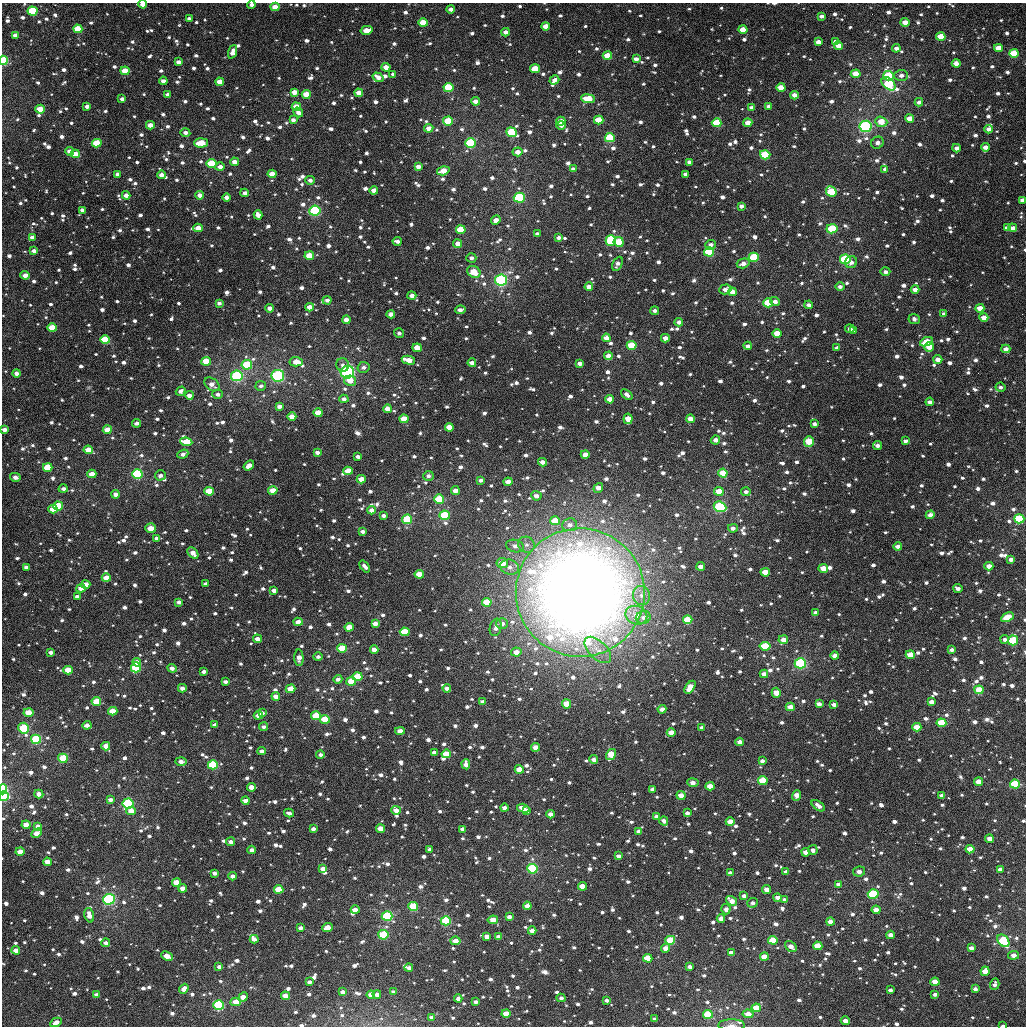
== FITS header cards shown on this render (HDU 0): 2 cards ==
NAXIS1  =                 1024
NAXIS2  =                 1024

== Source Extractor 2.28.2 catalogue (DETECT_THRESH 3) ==
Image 1024 x 1024 px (HDU 0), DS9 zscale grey, 1 PNG px = 1 image px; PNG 1028 x 1028 px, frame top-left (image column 1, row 1024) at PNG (2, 3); each listed source drawn as its Kron ellipse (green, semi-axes under 4 px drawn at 4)
Background 3320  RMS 73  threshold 218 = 3 sigma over >= 5 px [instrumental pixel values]
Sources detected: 1661; of the 1661, the 500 brightest by FLUX_AUTO listed and drawn (1161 fainter detections omitted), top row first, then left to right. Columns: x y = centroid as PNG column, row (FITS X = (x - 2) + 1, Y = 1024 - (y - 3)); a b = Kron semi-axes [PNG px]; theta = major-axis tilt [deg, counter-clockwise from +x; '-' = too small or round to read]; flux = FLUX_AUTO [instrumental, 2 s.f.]
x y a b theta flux
143 4 4 3 - 3.5e+04
251 4 4 4 - 2.1e+04
275 7 4 4 - 6.1e+04
451 9 4 3 - 2.8e+04
33 11 5 4 - 3.5e+05
821 16 4 3 - 2.1e+04
189 19 4 3 - 2.5e+04
905 22 4 4 - 5.4e+04
423 23 4 4 - 1.1e+05
545 26 4 4 - 5.3e+04
78 29 4 4 - 1.6e+05
743 29 4 4 - 7.0e+04
367 30 6 4 12 6.6e+04
506 32 4 4 - 2.6e+04
15 35 4 3 - 2.8e+04
941 37 5 4 - 1.4e+05
818 42 4 3 - 3.5e+04
835 42 4 3 - 2.4e+04
838 46 4 4 - 5.1e+04
896 48 4 4 - 2.2e+04
998 48 4 4 - 6.8e+04
233 52 7 4 71 4.0e+04
1014 53 5 4 - 1.5e+05
607 56 5 4 - 1.0e+05
636 59 4 4 - 2.6e+04
3 60 4 4 - 2.4e+05
178 62 4 3 - 2.4e+04
956 63 4 4 - 3.6e+04
386 67 4 4 - 4.6e+04
535 69 5 4 - 9.8e+04
125 71 4 4 - 7.3e+04
393 74 4 3 - 1.9e+04
856 74 5 4 - 8.7e+04
901 75 7 5 2 2.3e+04
888 76 5 4 - 2.8e+05
378 77 6 4 -33 3.6e+04
554 80 5 4 - 2.7e+04
163 81 4 4 - 2.9e+04
220 82 4 4 - 6.2e+04
888 84 8 5 -42 4.4e+05
448 87 5 4 - 2.7e+05
781 87 4 4 - 8.2e+04
294 92 4 4 - 4.0e+04
359 93 4 4 - 4.4e+04
168 94 4 3 - 2.0e+04
306 94 4 4 - 9.4e+04
794 95 4 4 - 3.5e+04
122 99 4 3 - 2.0e+04
588 99 7 4 -7 1.1e+05
475 101 4 4 - 3.2e+04
919 102 4 4 - 1.9e+04
87 106 4 3 - 2.5e+04
769 106 4 4 - 3.4e+04
296 107 4 4 - 6.7e+04
752 108 4 3 - 2.7e+04
40 109 5 4 - 1.1e+05
298 112 5 4 - 2.6e+04
910 118 4 4 - 5.9e+04
293 120 4 4 - 2.2e+04
599 120 5 4 - 1.3e+05
448 121 5 4 - 1.8e+05
561 121 4 4 - 5.3e+04
881 122 6 5 - 9.3e+04
717 123 5 4 - 2.2e+05
748 123 4 4 - 5.0e+04
150 125 4 4 - 4.2e+04
561 125 4 3 - 2.5e+04
865 126 6 5 - 5.8e+05
429 128 4 4 - 4.3e+04
988 129 4 3 - 2.5e+04
512 132 5 4 - 2.9e+05
185 133 5 4 - 2.5e+04
610 138 5 4 - 3.0e+05
97 143 5 4 - 1.5e+05
201 143 7 4 4 1.2e+05
470 143 5 5 - 3.9e+05
877 143 6 5 - 2.0e+04
985 147 4 4 - 3.3e+04
956 148 4 4 - 2.6e+04
70 151 4 4 - 3.1e+04
518 152 5 4 - 3.9e+04
75 154 4 4 - 6.3e+04
765 155 5 4 - 2.3e+05
234 162 4 4 - 3.8e+04
689 162 4 4 - 2.7e+04
211 163 5 4 - 2.1e+05
220 167 5 4 - 3.3e+04
418 167 4 4 - 3.6e+04
573 169 4 3 - 2.3e+04
885 169 4 3 - 2.2e+04
443 171 6 4 16 8.4e+04
118 174 4 4 - 2.7e+04
272 174 4 4 - 8.3e+04
685 174 4 3 - 2.0e+04
161 175 4 4 - 2.8e+04
310 180 5 4 - 1.9e+04
374 190 4 4 - 3.7e+04
831 192 6 4 -49 3.1e+05
245 193 4 4 - 2.4e+04
126 195 4 4 - 3.7e+04
200 195 4 4 - 3.5e+04
227 197 4 4 - 2.7e+04
519 198 5 5 - 6.3e+05
1022 200 4 4 - 2.7e+04
741 206 4 4 - 2.0e+04
82 210 4 3 - 2.4e+04
315 211 5 5 - 3.9e+05
258 215 4 4 - 3.5e+04
496 220 5 4 - 4.3e+04
198 228 5 4 - 5.5e+04
1007 228 4 4 - 2.8e+04
1013 228 4 3 - 2.7e+04
832 229 5 4 - 1.9e+05
461 230 5 4 - 2.2e+05
537 234 4 3 - 2.6e+04
32 237 4 4 - 2.8e+04
558 237 4 3 - 1.9e+04
611 240 5 5 - 2.8e+05
397 241 4 3 - 2.1e+04
619 242 5 5 - 1.3e+05
458 244 4 4 - 3.6e+04
711 245 5 4 - 2.5e+04
34 251 4 3 - 2.8e+04
709 252 5 4 - 2.4e+05
309 256 4 4 - 1.1e+05
754 257 5 4 - 2.1e+05
471 258 5 4 - 2.2e+04
845 259 5 5 - 3.6e+05
851 262 6 6 - 2.6e+04
743 263 6 4 15 3.0e+04
617 264 7 4 64 2.3e+04
474 272 7 5 -30 9.6e+04
885 272 5 4 - 1.9e+04
25 275 4 4 - 3.5e+04
501 280 6 6 - 4.9e+05
589 287 4 4 - 4.0e+04
840 287 5 4 - 1.9e+04
725 289 6 5 - 2.8e+04
915 289 4 4 - 3.4e+04
732 292 4 4 - 5.6e+04
412 296 4 4 - 3.1e+04
327 300 4 4 - 2.2e+04
775 301 5 4 - 2.4e+04
219 303 4 3 - 1.9e+04
768 303 5 4 - 2.7e+05
809 305 4 3 - 2.4e+04
310 307 4 4 - 5.4e+04
269 308 4 4 - 2.5e+04
980 308 4 4 - 6.6e+04
460 310 5 4 - 2.7e+04
655 311 4 4 - 1.9e+04
391 314 4 4 - 3.4e+04
944 314 4 4 - 1.8e+04
984 317 4 4 - 4.6e+04
914 319 6 5 - 2.0e+04
346 320 4 4 - 4.0e+04
679 322 4 4 - 2.4e+04
52 328 5 4 - 9.2e+04
850 329 4 3 - 2.7e+04
853 330 4 3 - 2.3e+04
399 333 5 4 - 1.8e+04
777 333 4 4 - 8.1e+04
606 338 4 4 - 3.9e+04
665 338 4 4 - 3.8e+04
105 340 5 4 - 2.0e+05
926 342 7 4 22 9.4e+04
632 345 5 4 - 2.3e+05
748 346 4 4 - 2.2e+04
929 347 5 5 - 7.4e+04
417 348 4 4 - 8.2e+04
837 348 4 3 - 2.5e+04
1006 349 4 4 - 3.3e+04
608 356 4 4 - 4.9e+04
938 359 5 4 - 3.9e+04
408 360 7 4 -13 7.3e+04
206 361 5 4 - 1.0e+05
296 362 6 4 -3 6.3e+04
472 363 4 4 - 3.1e+04
580 363 4 3 - 2.6e+04
247 365 5 4 - 3.6e+05
343 365 7 6 - 2.1e+04
363 367 6 5 - 1.9e+04
347 372 7 6 - 5.8e+05
17 373 4 4 - 3.0e+04
237 376 6 5 - 4.0e+05
278 376 6 6 - 4.6e+05
350 381 6 5 - 5.3e+04
212 384 8 6 -38 3.5e+04
261 386 5 5 - 1.9e+04
1000 387 5 4 - 1.8e+04
181 391 5 4 - 2.0e+04
217 394 5 4 - 2.1e+04
627 394 6 4 -38 2.4e+04
189 395 4 4 - 3.3e+04
344 399 4 4 - 2.2e+04
610 399 4 4 - 5.3e+04
930 402 4 3 - 2.5e+04
279 406 4 4 - 2.5e+04
387 409 4 4 - 4.5e+04
318 413 4 4 - 7.9e+04
292 417 4 4 - 6.0e+04
404 419 4 4 - 1.0e+05
628 419 5 4 - 7.5e+04
690 419 4 4 - 5.0e+04
137 423 4 3 - 2.0e+04
814 424 4 4 - 1.9e+04
449 427 4 4 - 8.7e+04
4 429 4 4 - 3.2e+04
107 430 4 4 - 6.0e+04
715 440 5 4 - 3.2e+04
809 441 5 5 - 1.3e+05
905 441 4 3 - 2.0e+04
186 442 6 4 -7 1.7e+05
877 446 4 4 - 2.8e+04
88 450 4 4 - 6.2e+04
317 452 4 3 - 2.4e+04
183 454 5 3 - 2.7e+04
585 454 4 4 - 4.4e+04
358 456 4 3 - 1.8e+04
542 462 4 4 - 3.4e+04
249 465 6 4 38 4.0e+04
48 467 5 4 - 1.4e+05
348 471 4 4 - 9.7e+04
723 473 5 4 - 1.2e+05
92 474 4 4 - 6.9e+04
137 474 5 5 - 3.9e+05
160 475 5 5 - 2.1e+04
428 476 5 5 - 1.9e+04
15 477 5 4 - 2.8e+04
361 479 4 4 - 6.3e+04
480 480 4 3 - 1.8e+04
508 482 4 4 - 4.8e+04
598 488 5 4 - 4.2e+04
63 489 5 4 - 2.2e+04
273 490 5 4 - 7.7e+04
455 490 4 4 - 3.6e+04
209 491 5 4 - 1.9e+05
719 491 5 4 - 7.9e+04
746 492 4 4 - 1.9e+04
116 494 4 4 - 3.0e+04
536 496 5 4 - 3.2e+04
439 499 5 4 - 2.3e+05
58 506 5 4 - 3.0e+05
720 507 6 5 - 5.9e+05
53 509 4 4 - 8.8e+04
371 510 4 4 - 3.3e+04
445 515 5 4 - 2.5e+05
930 515 4 4 - 3.8e+04
383 516 4 3 - 1.8e+04
407 519 5 5 - 2.3e+05
1019 519 5 4 - 3.7e+05
555 521 5 4 - 1.4e+05
569 525 7 6 - 2.9e+04
151 528 5 5 - 7.2e+04
733 528 5 4 - 2.3e+04
362 531 4 3 - 2.2e+04
157 538 4 3 - 2.1e+04
526 545 8 7 - 2.6e+04
515 546 9 6 -16 3.0e+04
898 546 4 3 - 3.0e+04
193 553 6 4 -47 4.2e+04
1011 559 4 3 - 2.2e+04
502 563 5 5 - 9.2e+04
365 566 7 3 -51 2.1e+04
701 566 4 4 - 3.5e+04
989 566 4 4 - 5.1e+04
26 567 4 3 - 1.9e+04
510 567 9 7 -15 3.4e+04
823 568 5 4 - 7.4e+04
765 572 4 4 - 9.3e+04
419 574 4 4 - 8.0e+04
106 578 4 4 - 7.7e+04
205 584 4 3 - 2.1e+04
86 585 4 4 - 7.1e+04
81 588 4 4 - 5.3e+04
958 588 5 3 - 2.1e+04
274 591 4 4 - 2.7e+04
580 593 64 64 - 9.1e+06
641 595 10 8 -76 3.4e+04
77 597 4 3 - 2.1e+04
179 602 4 3 - 2.0e+04
487 602 5 4 - 1.1e+05
815 612 4 3 - 2.1e+04
636 615 11 9 -23 5.5e+04
643 617 7 6 - 2.3e+04
1007 617 7 4 28 1.2e+05
688 620 5 4 - 1.2e+05
298 622 4 4 - 4.4e+04
375 623 4 4 - 3.2e+04
502 623 6 5 - 2.8e+04
349 627 4 4 - 7.2e+04
496 627 9 5 76 3.1e+04
405 632 5 4 - 1.6e+05
257 639 4 4 - 3.2e+04
1005 639 4 3 - 2.0e+04
783 640 4 4 - 3.8e+04
1013 640 5 5 - 2.5e+05
765 646 5 4 - 1.5e+05
342 648 5 4 - 1.5e+05
374 649 4 4 - 3.8e+04
598 650 16 9 -44 5.6e+04
951 650 4 3 - 1.9e+04
51 652 4 3 - 2.2e+04
516 652 5 4 - 4.0e+04
910 655 4 4 - 7.7e+04
835 656 4 4 - 2.9e+04
318 657 4 4 - 1.9e+04
299 658 8 4 -89 4.5e+04
137 662 4 3 - 4.3e+04
800 663 5 5 - 3.8e+05
136 667 5 5 - 3.5e+05
172 668 5 4 - 2.6e+04
68 670 4 4 - 8.2e+04
203 672 4 3 - 2.0e+04
764 674 4 4 - 3.7e+04
357 676 5 4 - 1.3e+05
338 679 4 4 - 2.3e+04
351 681 5 4 - 1.0e+05
225 682 4 3 - 2.0e+04
690 687 7 4 53 8.6e+04
182 688 4 3 - 2.8e+04
447 688 4 3 - 2.5e+04
291 689 5 4 - 7.2e+04
979 690 4 4 - 1.2e+05
776 693 5 4 - 6.1e+04
276 696 4 4 - 4.7e+04
96 701 5 4 - 9.9e+04
483 702 4 3 - 2.0e+04
931 702 4 3 - 2.8e+04
566 704 4 4 - 8.2e+04
819 704 4 3 - 2.7e+04
834 704 4 3 - 2.3e+04
790 707 4 4 - 5.7e+04
662 709 4 4 - 2.4e+04
113 711 4 4 - 9.6e+04
28 713 5 4 - 6.8e+04
262 713 4 3 - 2.5e+04
258 715 5 4 - 3.9e+04
316 716 5 4 - 1.2e+05
325 719 5 4 - 9.4e+04
941 723 5 4 - 2.6e+05
87 725 4 4 - 3.3e+04
215 725 4 3 - 2.7e+04
263 727 4 4 - 1.9e+04
917 727 4 4 - 7.9e+04
23 728 5 5 - 2.5e+05
702 728 4 3 - 2.3e+04
400 731 5 4 - 3.9e+04
671 732 4 4 - 6.5e+04
36 739 5 4 - 2.6e+05
740 742 4 4 - 4.1e+04
106 746 4 4 - 5.5e+04
536 747 4 4 - 6.2e+04
262 751 4 3 - 2.6e+04
434 752 4 3 - 2.4e+04
446 754 5 4 - 1.2e+05
320 755 4 4 - 2.1e+04
611 755 6 4 56 1.5e+05
63 758 5 4 - 1.5e+05
594 759 4 4 - 2.9e+04
181 761 6 3 -2 3.4e+04
762 761 4 4 - 2.0e+04
466 764 5 4 - 3.1e+04
213 765 5 4 - 3.2e+05
519 769 4 4 - 6.8e+04
763 781 5 4 - 1.6e+05
979 782 4 4 - 8.9e+04
693 783 6 4 -8 3.8e+04
1015 784 5 4 - 2.3e+05
710 786 4 4 - 5.9e+04
252 787 4 4 - 4.7e+04
3 789 5 3 - 3.3e+05
652 789 4 3 - 1.9e+04
39 794 4 4 - 2.9e+04
681 795 4 4 - 6.5e+04
4 796 5 5 - 2.6e+05
796 796 6 4 69 4.9e+04
942 796 4 4 - 4.1e+04
110 800 4 3 - 2.2e+04
245 801 4 4 - 4.0e+04
128 803 5 5 - 5.6e+05
818 806 7 4 -36 3.2e+04
504 808 4 4 - 2.6e+04
523 808 6 4 -16 5.5e+04
396 810 5 4 - 3.4e+04
131 811 4 4 - 5.4e+04
526 811 4 3 - 3.5e+04
289 813 5 3 - 1.9e+04
687 813 4 4 - 2.1e+04
550 814 4 4 - 3.4e+04
657 817 4 4 - 3.1e+04
664 821 4 4 - 2.8e+04
730 822 4 4 - 7.7e+04
26 825 4 4 - 5.3e+04
38 826 4 3 - 2.6e+04
313 829 4 3 - 2.1e+04
381 829 4 4 - 8.8e+04
463 829 4 3 - 2.6e+04
638 831 4 3 - 2.3e+04
37 833 5 4 - 4.4e+04
989 839 4 4 - 3.9e+04
231 842 4 4 - 2.2e+04
430 849 4 3 - 2.0e+04
970 849 4 4 - 5.9e+04
252 850 4 4 - 3.0e+04
813 850 5 4 - 1.9e+04
20 852 4 4 - 5.8e+04
806 852 4 4 - 3.9e+04
618 856 4 3 - 1.9e+04
47 862 4 4 - 6.0e+04
323 869 4 4 - 4.5e+04
532 869 5 5 - 5.3e+05
1000 869 4 3 - 2.8e+04
786 872 4 3 - 2.9e+04
859 872 6 5 - 3.0e+04
214 873 4 3 - 2.1e+04
730 873 4 3 - 2.7e+04
233 876 4 4 - 2.7e+04
177 882 4 4 - 9.3e+04
838 884 4 3 - 2.9e+04
582 886 4 4 - 7.6e+04
183 888 4 4 - 4.7e+04
279 889 4 4 - 1.2e+05
767 890 4 4 - 4.2e+04
873 894 5 4 - 4.9e+05
744 896 4 4 - 2.8e+04
777 897 4 3 - 2.9e+04
109 899 6 5 - 6.6e+05
784 900 4 3 - 2.1e+04
731 901 6 4 -35 4.7e+04
752 903 5 5 - 2.0e+04
413 906 5 4 - 2.4e+05
527 906 4 4 - 4.0e+04
726 909 5 4 - 2.2e+04
355 910 4 4 - 4.7e+04
876 910 4 4 - 5.0e+04
89 915 7 4 -73 4.8e+04
387 916 5 5 - 2.9e+05
509 917 4 3 - 2.3e+04
721 918 4 4 - 4.1e+04
493 920 5 4 - 3.7e+04
446 921 5 4 - 1.9e+05
830 922 4 4 - 3.9e+04
300 928 4 3 - 2.0e+04
327 928 5 4 - 5.7e+04
532 931 4 4 - 3.5e+04
383 935 5 4 - 1.8e+05
890 935 4 4 - 3.1e+04
487 937 4 4 - 2.8e+04
498 937 4 4 - 3.1e+04
254 939 4 3 - 3.0e+04
670 940 5 4 - 2.2e+05
773 940 5 4 - 1.3e+05
456 941 5 4 - 4.3e+04
1003 941 7 5 -50 2.9e+05
106 943 4 4 - 2.2e+04
791 946 7 4 -39 4.0e+04
818 946 5 4 - 1.1e+05
666 948 5 4 - 5.3e+04
971 948 4 4 - 2.3e+04
16 950 4 4 - 4.8e+04
731 953 4 4 - 2.8e+04
1013 955 5 4 - 3.7e+04
167 956 6 4 -23 6.8e+04
764 957 4 4 - 7.6e+04
648 958 4 4 - 1.6e+05
219 967 4 3 - 1.9e+04
690 967 4 3 - 2.0e+04
409 968 4 3 - 2.2e+04
985 971 5 4 - 5.3e+04
309 982 4 3 - 1.9e+04
935 982 4 4 - 6.0e+04
995 984 6 4 72 1.9e+04
184 989 5 4 - 2.9e+04
975 989 4 4 - 2.0e+04
890 990 4 3 - 1.9e+04
342 992 4 3 - 2.3e+04
393 992 4 3 - 2.3e+04
377 994 4 4 - 2.9e+04
935 994 4 3 - 2.0e+04
96 995 4 3 - 2.3e+04
371 995 4 4 - 5.0e+04
285 996 4 4 - 5.2e+04
243 997 5 4 - 4.8e+04
458 998 4 4 - 1.9e+04
561 998 4 4 - 2.1e+04
606 1000 4 3 - 2.0e+04
236 1002 5 4 - 6.1e+04
475 1002 4 3 - 1.9e+04
219 1005 5 5 - 5.3e+05
756 1008 4 4 - 8.6e+04
506 1014 4 4 - 6.9e+04
708 1014 5 4 - 1.9e+05
748 1014 5 4 - 5.9e+04
431 1017 4 3 - 1.9e+04
654 1019 4 3 - 1.9e+04
845 1021 4 4 - 2.9e+04
56 1022 6 4 27 3.6e+04
731 1025 13 6 -1 2.3e+04
1003 1025 4 2 - 2.0e+04
At the frame edge (FLAGS 8, measured only in part): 10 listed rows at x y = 143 4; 251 4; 33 11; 3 60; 1022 200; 4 429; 3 789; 4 796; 731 1025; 1003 1025
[1161 fainter detections neither listed nor drawn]

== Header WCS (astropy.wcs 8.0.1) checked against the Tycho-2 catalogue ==
Header WCS as astropy/WCSLIB reads it (applying the file's SIP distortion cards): RA---TAN-SIP/DEC--TAN-SIP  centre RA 02:09:21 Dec +37:41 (32.34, +37.68 deg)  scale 8.67 arcsec/px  FOV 148.0' x 148.0'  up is +178 deg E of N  parity flipped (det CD > 0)
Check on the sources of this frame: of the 60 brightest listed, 58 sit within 11.4 arcsec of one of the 180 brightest Tycho-2 stars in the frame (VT <= 11.16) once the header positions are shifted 0.84 arcsec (0.84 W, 0.07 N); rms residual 3.79 arcsec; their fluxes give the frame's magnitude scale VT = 23.10 - 2.5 log10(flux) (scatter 0.24 mag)
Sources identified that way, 359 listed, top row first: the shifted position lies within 11.4 arcsec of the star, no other Tycho-2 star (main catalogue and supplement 1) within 22.8 arcsec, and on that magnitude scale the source's flux lands within +1.5 / -3 mag of the star's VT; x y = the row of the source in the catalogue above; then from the Tycho-2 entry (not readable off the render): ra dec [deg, ICRS J2000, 3 dp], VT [Tycho-2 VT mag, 2 dp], TYC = Tycho-2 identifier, HIP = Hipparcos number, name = IAU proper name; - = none
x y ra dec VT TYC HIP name
143 4 33.511 +36.482 11.20 2321-1415-1 - -
275 7 33.116 +36.480 10.94 2321-1043-1 - -
451 9 32.589 +36.470 11.70 2321-1776-1 - -
33 11 33.840 +36.506 9.34 2322-40-1 10501 -
189 19 33.371 +36.514 11.84 2321-1180-1 - -
905 22 31.228 +36.452 11.36 2320-458-1 - -
423 23 32.670 +36.505 10.41 2321-1218-1 - -
545 26 32.303 +36.502 11.58 2321-1222-1 - -
78 29 33.704 +36.546 10.23 2321-1278-1 - -
743 29 31.712 +36.488 11.09 2321-1014-1 - -
367 30 32.840 +36.528 11.18 2321-1134-1 - -
506 32 32.422 +36.519 11.70 2321-1165-1 - -
941 37 31.119 +36.482 10.20 2320-258-1 - -
818 42 31.485 +36.509 11.68 2320-1106-1 - -
835 42 31.434 +36.507 12.21 2320-1596-1 - -
838 46 31.423 +36.516 11.23 2320-1526-1 - -
896 48 31.251 +36.515 11.82 2320-482-1 - -
998 48 30.945 +36.502 11.27 2320-506-1 - -
1014 53 30.897 +36.512 9.92 2320-414-1 - -
607 56 32.114 +36.566 10.39 2321-1002-1 - -
636 59 32.028 +36.570 12.05 2321-1661-1 - -
3 60 33.925 +36.626 9.27 2322-234-1 - -
178 62 33.399 +36.618 11.54 2321-886-1 - -
386 67 32.776 +36.615 11.69 2321-974-1 - -
535 69 32.329 +36.605 10.92 2321-1576-1 - -
125 71 33.559 +36.644 10.58 2321-1241-1 - -
856 74 31.368 +36.582 11.21 2320-1713-1 - -
888 76 31.269 +36.582 9.56 2320-1751-1 - -
378 77 32.798 +36.640 11.70 2321-980-1 - -
554 80 32.270 +36.630 12.29 2321-1171-1 - -
163 81 33.443 +36.666 11.69 2321-1154-1 - -
220 82 33.274 +36.664 11.11 2321-1417-1 - -
888 84 31.268 +36.602 9.39 2320-1694-1 - -
448 87 32.587 +36.658 9.80 2321-830-1 - -
781 87 31.590 +36.624 10.78 2321-1639-1 - -
294 92 33.049 +36.683 12.14 2321-1374-1 - -
359 93 32.856 +36.679 11.84 2321-1466-1 - -
306 94 33.013 +36.687 10.35 2321-1536-1 - -
794 95 31.548 +36.640 11.44 2321-1111-1 - -
588 99 32.165 +36.672 10.56 2321-490-1 - -
87 106 33.670 +36.732 11.30 2321-1162-1 - -
769 106 31.623 +36.670 11.62 2321-1500-1 - -
296 107 33.041 +36.717 10.75 2321-1156-1 - -
298 112 33.035 +36.731 11.70 2321-1151-1 - -
293 120 33.050 +36.749 11.85 2321-1158-1 - -
599 120 32.132 +36.722 10.50 2321-1572-1 - -
448 121 32.584 +36.739 10.05 2321-1392-1 - -
561 121 32.245 +36.728 11.15 2321-1444-1 - -
881 122 31.284 +36.693 10.63 2320-1329-1 - -
717 123 31.778 +36.716 10.36 2321-786-1 - -
748 123 31.684 +36.712 11.31 2321-1620-1 - -
150 125 33.479 +36.773 11.24 2321-150-1 - -
561 125 32.244 +36.738 11.63 2321-1092-1 - -
865 126 31.331 +36.707 8.29 2320-1567-1 - -
429 128 32.641 +36.758 11.59 2321-754-1 - -
512 132 32.392 +36.760 9.81 2321-682-1 - -
610 138 32.096 +36.763 9.51 2321-760-1 - -
97 143 33.638 +36.820 10.11 2321-1139-1 - -
470 143 32.514 +36.790 9.17 2321-1599-1 - -
985 147 30.967 +36.742 11.36 2320-1669-1 - -
956 148 31.054 +36.748 11.81 2320-1281-1 - -
70 151 33.719 +36.841 11.62 2321-576-1 - -
75 154 33.701 +36.847 11.25 2321-138-1 - -
765 155 31.627 +36.787 9.57 2321-1122-1 - -
234 162 33.222 +36.855 12.07 2321-1344-1 - -
689 162 31.854 +36.813 11.59 2321-1468-1 - -
211 163 33.291 +36.861 9.93 2321-688-1 - -
573 169 32.202 +36.842 12.19 2321-166-1 - -
443 171 32.592 +36.859 11.05 2321-1232-1 - -
118 174 33.573 +36.893 11.41 2321-80-1 - -
272 174 33.107 +36.881 11.09 2321-364-1 - -
685 174 31.864 +36.843 12.22 2321-94-1 - -
310 180 32.993 +36.894 12.31 2321-822-1 - -
374 190 32.800 +36.912 11.43 2321-1347-1 - -
831 192 31.423 +36.868 9.80 2320-579-1 - -
245 193 33.188 +36.929 11.89 2321-1109-1 - -
126 195 33.545 +36.943 11.53 2321-1322-1 - -
200 195 33.323 +36.938 11.69 2321-244-1 - -
227 197 33.242 +36.942 11.73 2321-1736-1 - -
519 198 32.361 +36.916 8.92 2321-476-1 - -
741 206 31.691 +36.913 12.26 2321-228-1 - -
82 210 33.675 +36.982 12.11 2321-870-1 - -
315 211 32.975 +36.966 8.79 2321-592-1 10253 -
496 220 32.428 +36.973 11.64 2321-494-1 - -
198 228 33.326 +37.017 11.26 2321-70-1 - -
1013 228 30.871 +36.932 11.72 2320-235-1 - -
461 230 32.533 +36.999 11.11 2321-1099-1 - -
537 234 32.302 +37.002 12.19 2321-88-1 - -
32 237 33.825 +37.050 11.43 2322-169-1 - -
558 237 32.238 +37.008 12.19 2321-914-1 - -
397 241 32.723 +37.033 11.97 2321-572-1 - -
619 242 32.056 +37.013 10.38 2321-12-1 - -
458 244 32.541 +37.033 11.18 2321-1083-1 - -
711 245 31.779 +37.010 11.97 2321-664-1 - -
34 251 33.819 +37.083 11.98 2322-159-1 - -
709 252 31.782 +37.027 9.40 2321-1192-1 - -
309 256 32.987 +37.075 10.29 2321-1640-1 - -
754 257 31.647 +37.035 9.55 2321-1645-1 - -
845 259 31.370 +37.029 9.03 2320-1605-1 - -
851 262 31.352 +37.035 11.97 2320-267-1 - -
743 263 31.677 +37.051 11.79 2321-768-1 - -
501 280 32.406 +37.116 8.30 2321-1195-1 10077 -
589 287 32.140 +37.124 11.74 2321-292-1 - -
725 289 31.728 +37.116 12.18 2321-730-1 - -
915 289 31.156 +37.093 12.08 2320-907-1 - -
732 292 31.706 +37.121 11.03 2321-1211-1 - -
412 296 32.674 +37.162 11.66 2321-1110-1 - -
768 303 31.596 +37.143 9.80 2321-10-1 - -
809 305 31.474 +37.143 12.11 2320-21-1 - -
310 307 32.981 +37.199 11.46 2321-1370-1 - -
269 308 33.102 +37.204 11.52 2321-1238-1 - -
980 308 30.957 +37.130 11.25 2320-49-1 - -
391 314 32.735 +37.209 11.54 2321-666-1 - -
984 317 30.943 +37.151 11.30 2320-903-1 - -
52 328 33.759 +37.267 10.26 2322-120-1 - -
850 329 31.346 +37.196 12.77 2320-1571-1 - -
853 330 31.335 +37.198 12.02 2320-1607-1 - -
777 333 31.566 +37.216 10.64 2321-1647-1 - -
606 338 32.080 +37.246 11.66 2321-198-1 - -
665 338 31.902 +37.239 12.02 2321-946-1 - -
105 340 33.597 +37.293 9.81 2321-1184-1 - -
926 342 31.111 +37.216 10.76 2320-595-1 - -
632 345 32.003 +37.261 9.83 2321-142-1 - -
929 347 31.104 +37.229 11.15 2320-1706-1 - -
417 348 32.652 +37.287 10.89 2321-422-1 - -
837 348 31.382 +37.243 12.49 2320-151-1 - -
1006 349 30.872 +37.224 11.37 2320-353-1 - -
608 356 32.072 +37.288 11.36 2321-962-1 - -
938 359 31.076 +37.258 11.68 2320-9-1 - -
408 360 32.675 +37.318 11.29 2321-416-1 - -
206 361 33.289 +37.337 10.43 2321-1328-1 - -
296 362 33.017 +37.331 10.89 2321-496-1 - -
472 363 32.484 +37.318 12.57 2321-1528-1 - -
580 363 32.158 +37.310 11.89 2321-1678-1 - -
247 365 33.165 +37.343 9.36 2321-1108-1 - -
363 367 32.812 +37.339 11.96 2321-32-1 - -
347 372 32.860 +37.352 8.07 2321-24-1 10222 -
17 373 33.861 +37.379 11.63 2322-125-1 - -
237 376 33.195 +37.370 8.72 2321-1327-1 - -
278 376 33.071 +37.367 8.46 2321-930-1 10275 -
350 381 32.851 +37.372 11.25 2321-232-1 - -
212 384 33.271 +37.392 11.50 2321-110-1 - -
610 399 32.062 +37.392 10.95 2321-460-1 - -
930 402 31.092 +37.361 11.78 2320-743-1 - -
387 409 32.734 +37.437 11.62 2321-276-1 - -
318 413 32.945 +37.452 10.74 2321-606-1 - -
292 417 33.024 +37.464 10.87 2321-154-1 - -
404 419 32.684 +37.459 10.76 2321-590-1 - -
628 419 32.004 +37.437 10.81 2321-1064-1 - -
690 419 31.815 +37.430 11.06 2321-388-1 - -
137 423 33.494 +37.491 11.70 2321-1190-1 - -
449 427 32.545 +37.476 10.66 2321-1183-1 - -
4 429 33.894 +37.515 11.57 2830-666-1 - -
107 430 33.583 +37.509 10.71 2830-106-1 - -
715 440 31.736 +37.479 12.04 2321-1026-1 - -
809 441 31.452 +37.471 10.21 2320-147-1 - -
905 441 31.160 +37.458 12.11 2320-329-1 - -
186 442 33.341 +37.533 10.28 2830-1370-1 - -
877 446 31.244 +37.473 12.39 2320-231-1 - -
88 450 33.639 +37.559 11.30 2830-894-2 - -
317 452 32.943 +37.548 11.56 2830-1323-1 - -
585 454 32.129 +37.528 11.19 2829-1940-1 - -
358 456 32.820 +37.554 12.45 2830-962-1 - -
542 462 32.258 +37.550 11.74 2829-1953-1 - -
48 467 33.760 +37.604 10.29 2830-1268-1 - -
348 471 32.847 +37.590 10.98 2830-766-1 - -
723 473 31.708 +37.558 10.33 2829-1728-1 - -
92 474 33.626 +37.617 11.01 2830-1334-1 - -
137 474 33.487 +37.614 8.98 2830-1283-1 - -
160 475 33.417 +37.615 11.99 2830-884-1 - -
598 488 32.085 +37.606 11.52 2829-2038-1 - -
273 490 33.075 +37.644 11.15 2830-454-1 - -
209 491 33.267 +37.650 10.13 2830-694-1 - -
719 491 31.718 +37.603 10.69 2829-2217-1 - -
536 496 32.273 +37.633 11.89 2829-1331-1 - -
439 499 32.567 +37.650 10.06 2830-1332-1 - -
58 506 33.725 +37.696 10.08 2830-612-1 - -
720 507 31.713 +37.639 8.89 2829-1969-1 9861 -
53 509 33.741 +37.704 11.00 2830-1338-1 - -
445 515 32.548 +37.688 9.51 2830-234-1 - -
930 515 31.073 +37.633 11.96 2829-2058-1 - -
407 519 32.662 +37.702 9.29 2830-1325-1 - -
1019 519 30.802 +37.630 9.39 2829-1817-1 - -
555 521 32.212 +37.691 11.32 2829-1840-1 - -
151 528 33.443 +37.743 11.00 2830-1405-1 - -
733 528 31.671 +37.689 11.97 2829-2085-1 - -
157 538 33.423 +37.768 11.85 2830-1427-1 - -
515 546 32.332 +37.755 12.48 2829-911-1 - -
898 546 31.166 +37.713 11.99 2829-2112-1 - -
193 553 33.312 +37.799 11.62 2830-998-1 - -
1011 559 30.820 +37.729 12.48 2829-2092-1 - -
701 566 31.762 +37.785 11.63 2829-2232-1 - -
823 568 31.389 +37.775 11.18 2829-891-1 - -
765 572 31.565 +37.791 10.97 2829-1013-1 - -
419 574 32.619 +37.833 10.69 2830-1128-1 - -
106 578 33.573 +37.865 10.90 2830-590-1 - -
205 584 33.270 +37.873 11.71 2830-698-1 - -
86 585 33.635 +37.883 11.92 2830-1118-1 - -
81 588 33.649 +37.892 11.15 2830-1418-1 - -
958 588 30.976 +37.806 12.27 2829-1710-1 - -
274 591 33.061 +37.884 11.90 2830-1237-1 - -
179 602 33.350 +37.919 11.90 2830-1307-1 - -
487 602 32.410 +37.893 10.51 2829-1409-1 - -
815 612 31.407 +37.882 12.32 2829-2224-1 - -
636 615 31.951 +37.910 11.71 2829-1682-1 - -
688 620 31.795 +37.914 10.11 2829-1363-1 - -
375 623 32.748 +37.955 11.52 2830-732-1 - -
502 623 32.361 +37.943 12.09 2829-1601-1 - -
349 627 32.827 +37.966 11.40 2830-690-1 - -
405 632 32.657 +37.973 9.98 2830-792-1 - -
257 639 33.107 +38.002 11.82 2830-652-1 - -
1005 639 30.825 +37.923 12.42 2829-1385-1 - -
1013 640 30.799 +37.924 9.33 2829-1133-1 - -
765 646 31.555 +37.969 10.02 2829-705-1 - -
342 648 32.847 +38.018 10.14 2830-1094-1 - -
374 649 32.749 +38.018 11.78 2830-1056-1 - -
516 652 32.314 +38.010 11.71 2829-1580-1 - -
910 655 31.110 +37.971 10.65 2829-1005-1 - -
299 658 32.977 +38.042 11.81 2830-936-1 - -
137 662 33.473 +38.067 11.93 2830-1250-1 - -
800 663 31.444 +38.006 8.75 2829-2208-1 9781 -
136 667 33.474 +38.079 9.38 2830-1299-1 - -
172 668 33.365 +38.079 12.01 2830-654-1 - -
68 670 33.682 +38.090 10.41 2830-642-1 - -
764 674 31.554 +38.036 11.79 2829-813-1 - -
357 676 32.796 +38.084 10.20 2830-870-1 - -
690 687 31.776 +38.075 11.17 2829-1465-1 - -
182 688 33.331 +38.126 12.21 2830-458-1 - -
447 688 32.522 +38.104 11.49 2830-252-1 - -
291 689 33.000 +38.119 10.94 2830-436-1 - -
979 690 30.895 +38.047 10.39 2829-1413-1 - -
776 693 31.513 +38.080 11.09 2829-793-1 - -
276 696 33.044 +38.139 11.41 2830-1216-1 - -
96 701 33.593 +38.164 11.03 2830-202-1 - -
483 702 32.410 +38.133 12.10 2829-227-1 - -
931 702 31.038 +38.082 12.36 2829-361-1 - -
566 704 32.154 +38.130 11.12 2829-1694-1 - -
819 704 31.381 +38.102 12.67 2829-1283-1 - -
834 704 31.336 +38.101 12.55 2829-1029-1 - -
790 707 31.468 +38.113 11.00 2829-1373-1 - -
113 711 33.542 +38.186 10.64 2830-1300-1 - -
28 713 33.800 +38.195 10.68 2830-546-1 - -
262 713 33.084 +38.180 12.01 2830-494-1 - -
316 716 32.919 +38.182 10.23 2830-1270-1 - -
325 719 32.892 +38.190 10.33 2830-1050-1 - -
941 723 31.004 +38.132 10.26 2829-1984-1 - -
87 725 33.620 +38.222 11.92 2830-840-1 - -
215 725 33.228 +38.212 11.95 2830-456-1 - -
917 727 31.079 +38.145 10.66 2829-2119-1 - -
23 728 33.814 +38.233 9.48 2830-900-1 - -
400 731 32.660 +38.212 11.30 2830-492-1 - -
671 732 31.829 +38.188 10.73 2829-2095-1 - -
36 739 33.775 +38.259 9.22 2830-1080-1 - -
740 742 31.618 +38.203 11.52 2829-1938-1 - -
106 746 33.559 +38.271 11.09 2830-1224-1 - -
536 747 32.242 +38.238 11.19 2829-839-1 - -
262 751 33.082 +38.272 11.84 2830-598-1 - -
446 754 32.515 +38.263 10.65 2830-1180-1 - -
611 755 32.010 +38.247 10.26 2829-239-1 - -
63 758 33.690 +38.303 9.83 2830-276-1 - -
594 759 32.063 +38.261 11.74 2829-2200-1 - -
181 761 33.329 +38.303 12.26 2830-16-1 - -
466 764 32.454 +38.286 12.31 2829-1411-1 - -
213 765 33.230 +38.309 9.33 2830-1333-1 - -
519 769 32.290 +38.293 11.04 2829-465-1 - -
763 781 31.542 +38.293 9.81 2829-1890-1 - -
979 782 30.880 +38.268 10.75 2829-1137-1 - -
693 783 31.756 +38.306 11.91 2829-1593-1 - -
1015 784 30.768 +38.268 9.55 2829-717-1 - -
710 786 31.703 +38.313 11.17 2829-1827-1 - -
652 789 31.879 +38.326 12.64 2829-1049-1 - -
681 795 31.790 +38.338 10.95 2829-2157-1 - -
4 796 33.869 +38.398 9.36 2830-1114-1 - -
796 796 31.436 +38.324 11.57 2829-1077-1 - -
942 796 30.990 +38.307 11.39 2829-1457-1 - -
245 801 33.126 +38.392 11.71 2830-1314-1 - -
128 803 33.487 +38.407 8.75 2830-1442-1 10398 -
396 810 32.663 +38.403 11.49 2830-1415-1 - -
526 811 32.263 +38.391 11.52 2829-1524-1 - -
687 813 31.769 +38.379 12.60 2829-1522-1 - -
550 814 32.189 +38.397 11.40 2829-1819-1 - -
664 821 31.839 +38.401 11.42 2829-195-1 - -
730 822 31.635 +38.396 11.49 2829-1541-1 - -
26 825 33.799 +38.466 11.16 2830-896-1 - -
381 829 32.708 +38.448 10.94 2830-1182-1 - -
463 829 32.456 +38.442 11.98 2829-783-1 - -
638 831 31.915 +38.429 12.20 2829-389-1 - -
37 833 33.766 +38.486 11.55 2830-132-1 - -
231 842 33.168 +38.492 12.32 2830-210-1 - -
430 849 32.555 +38.494 12.69 2830-544-1 - -
970 849 30.895 +38.431 10.91 2829-1179-1 - -
252 850 33.103 +38.510 11.40 2830-1342-1 - -
20 852 33.815 +38.530 11.41 2830-418-1 - -
806 852 31.399 +38.460 11.39 2829-2221-1 - -
618 856 31.974 +38.491 11.92 2829-1714-1 - -
47 862 33.730 +38.553 10.95 2830-464-1 - -
323 869 32.882 +38.550 11.68 2830-460-1 - -
532 869 32.237 +38.530 9.14 2829-1293-1 - -
1000 869 30.799 +38.476 11.83 2829-1177-1 - -
859 872 31.232 +38.500 12.01 2829-1570-1 - -
233 876 33.159 +38.575 12.47 2830-468-1 - -
177 882 33.330 +38.594 11.36 2830-610-1 - -
838 884 31.294 +38.533 11.75 2829-105-1 - -
582 886 32.081 +38.568 11.22 2829-1233-1 - -
183 888 33.311 +38.608 11.15 2830-278-1 - -
279 889 33.015 +38.603 10.58 2830-648-1 - -
767 890 31.513 +38.555 11.21 2829-1810-1 - -
873 894 31.185 +38.552 9.32 2829-1247-1 - -
744 896 31.582 +38.573 11.93 2829-861-1 - -
109 899 33.538 +38.639 8.38 2830-1021-1 - -
731 901 31.619 +38.587 11.46 2829-497-1 - -
752 903 31.555 +38.588 12.48 2829-97-1 - -
413 906 32.598 +38.633 9.76 2830-1073-1 - -
527 906 32.247 +38.621 11.19 2829-351-1 - -
355 910 32.778 +38.646 11.53 2830-957-1 - -
876 910 31.173 +38.590 11.50 2829-439-1 - -
89 915 33.596 +38.681 11.38 2830-729-1 - -
387 916 32.678 +38.658 9.08 2830-1211-1 - -
493 920 32.353 +38.658 11.50 2829-913-1 - -
446 921 32.497 +38.664 9.45 2829-811-1 - -
830 922 31.312 +38.624 11.23 2829-1598-1 - -
300 928 32.944 +38.694 11.90 2830-713-1 - -
327 928 32.860 +38.691 11.38 2830-1135-1 - -
532 931 32.229 +38.680 11.89 2829-303-1 - -
383 935 32.688 +38.704 9.55 2830-901-1 - -
890 935 31.125 +38.648 11.64 2829-2075-1 - -
487 937 32.369 +38.698 12.29 2829-953-1 - -
498 937 32.333 +38.698 11.98 2829-1275-1 - -
254 939 33.086 +38.725 11.89 2830-701-1 - -
670 940 31.802 +38.688 9.70 2829-355-1 - -
773 940 31.486 +38.676 10.17 2829-1774-1 - -
456 941 32.464 +38.711 11.59 2829-1489-1 - -
1003 941 30.777 +38.646 9.21 2829-683-1 - -
791 946 31.430 +38.688 12.11 2829-1789-1 - -
818 946 31.347 +38.684 10.34 2829-707-1 - -
666 948 31.816 +38.708 11.15 2829-73-1 - -
971 948 30.874 +38.668 11.41 2829-2116-1 - -
16 950 33.820 +38.768 11.29 2830-1167-1 - -
731 953 31.613 +38.711 11.59 2829-23-1 - -
1013 955 30.743 +38.681 11.42 2829-337-1 - -
167 956 33.354 +38.772 10.93 2830-847-1 - -
764 957 31.510 +38.716 10.91 2829-385-1 - -
648 958 31.870 +38.734 10.52 2829-27-1 - -
985 971 30.828 +38.723 11.20 2829-881-1 - -
935 982 30.980 +38.755 10.86 2829-1299-1 - -
975 989 30.855 +38.767 12.07 2829-1504-1 - -
96 995 33.568 +38.870 11.95 2830-865-1 - -
371 995 32.719 +38.849 10.97 2830-1201-1 - -
285 996 32.983 +38.858 11.19 2830-699-1 - -
561 998 32.131 +38.839 11.94 2829-990-1 - -
236 1002 33.136 +38.878 10.81 2830-807-1 - -
219 1005 33.189 +38.886 9.19 2830-843-1 - -
756 1008 31.528 +38.841 10.66 2829-1002-1 - -
506 1014 32.300 +38.881 11.15 2829-1368-1 - -
708 1014 31.675 +38.861 10.00 2829-1038-1 9849 -
748 1014 31.551 +38.856 11.35 2829-1214-1 - -
431 1017 32.530 +38.898 11.69 2830-693-1 - -
845 1021 31.251 +38.860 11.96 2829-834-1 - -
1003 1025 30.762 +38.853 11.97 2829-982-1 - -